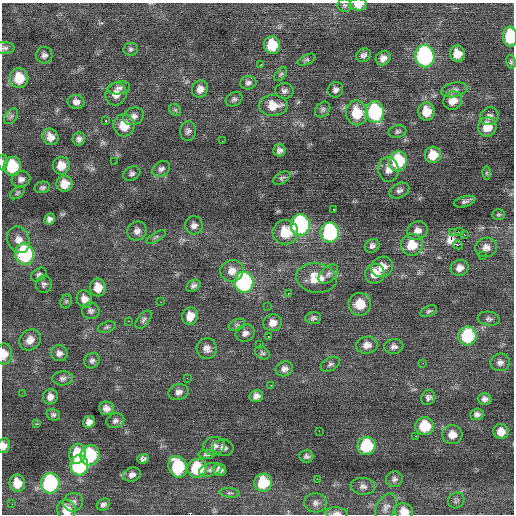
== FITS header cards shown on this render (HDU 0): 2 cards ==
NAXIS1  =                  512 / Axis length
NAXIS2  =                  512 / Axis length

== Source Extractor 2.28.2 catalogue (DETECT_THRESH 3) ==
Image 512 x 512 px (HDU 0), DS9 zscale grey, 1 PNG px = 1 image px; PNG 516 x 516 px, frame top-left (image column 1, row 512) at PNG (2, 3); each listed source drawn as its Kron ellipse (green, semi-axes under 4 px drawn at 4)
Background 0.0499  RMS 0.8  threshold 2.4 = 3 sigma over >= 5 px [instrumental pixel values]
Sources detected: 176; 1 with non-positive FLUX_AUTO (blend fragments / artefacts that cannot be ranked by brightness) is neither listed nor drawn; the other 175 listed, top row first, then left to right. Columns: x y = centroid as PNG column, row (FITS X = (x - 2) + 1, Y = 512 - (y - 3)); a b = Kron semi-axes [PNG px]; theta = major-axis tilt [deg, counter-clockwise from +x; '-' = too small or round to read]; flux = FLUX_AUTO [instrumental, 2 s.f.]
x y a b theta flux
345 5 7 6 - 110
358 5 9 6 2 610
510 37 10 7 -88 2500
272 45 9 8 - 1500
5 48 9 6 -2 140
131 49 7 6 - 120
457 54 8 7 - 700
44 55 8 8 - 210
363 55 8 6 28 180
425 56 11 9 -81 11000
383 58 8 7 - 300
307 60 9 5 24 110
511 62 7 4 -81 93
261 65 3 2 - 230
281 74 8 5 48 110
19 78 10 9 - 1300
248 83 8 6 11 180
119 88 11 6 8 230
200 89 9 8 - 390
335 90 8 7 - 190
454 90 13 7 12 260
284 91 9 8 - 190
116 94 11 10 - 490
234 99 9 6 29 140
453 100 9 9 - 640
76 102 8 7 - 270
273 105 14 10 1 820
323 109 9 6 46 130
175 110 6 5 - 82
375 112 11 9 -81 5600
426 112 9 8 - 970
357 113 12 11 - 1500
11 116 9 5 53 150
133 116 10 8 24 260
489 116 9 8 - 230
106 121 3 3 - 650
124 125 11 10 - 1100
487 127 10 9 - 920
188 131 10 7 82 180
397 132 9 6 13 130
50 137 9 7 -50 410
79 139 6 6 - 180
222 141 2 2 - 77
279 150 6 6 - 180
433 155 8 8 - 900
398 161 10 9 - 2900
3 162 8 5 89 140
115 162 2 2 - 90
12 166 9 8 - 2100
61 166 9 8 - 700
161 169 9 7 33 200
388 169 12 10 -86 430
486 173 6 4 90 79
132 174 9 6 27 160
282 178 9 5 31 120
21 179 9 8 - 230
64 184 8 8 - 760
42 187 8 5 13 120
399 191 10 7 27 190
18 193 8 5 38 90
465 202 11 5 16 140
334 209 3 2 - 75
498 215 6 5 - 81
50 219 6 5 - 190
194 225 9 9 - 280
300 225 10 9 - 7700
137 231 10 9 - 280
417 231 10 9 - 410
459 231 3 2 - 79
285 232 13 12 - 1400
330 233 10 9 - 7300
453 233 3 2 - 60
465 235 2 2 - 490
156 237 11 3 31 110
18 240 13 11 -68 470
412 245 11 11 - 1300
458 245 5 3 - 25000
372 246 7 6 - 190
486 247 11 9 11 360
25 254 11 9 -80 5000
482 255 2 2 - 32
382 267 11 10 - 680
460 268 9 8 - 380
232 271 11 10 - 560
328 274 12 7 45 220
375 274 10 9 - 760
39 275 8 6 37 140
316 278 21 14 -9 1100
244 282 10 9 - 9500
44 284 8 8 - 170
193 286 7 5 31 170
98 287 9 8 - 730
288 293 3 2 - 720
84 299 9 7 -63 410
66 301 7 5 69 100
160 302 2 2 - 130
360 304 11 11 - 880
267 306 3 2 - 44
91 311 8 8 - 180
429 311 9 5 25 110
190 316 9 8 - 730
313 318 8 6 4 140
489 319 11 7 -9 180
144 320 10 6 51 150
129 321 3 2 - 85
273 323 9 8 - 420
237 325 9 5 26 120
107 327 9 5 16 120
245 333 9 8 - 250
467 336 9 9 - 3500
268 337 3 2 - 250
30 340 11 9 43 470
260 344 3 2 - 65
367 345 11 8 8 430
394 347 10 7 6 220
207 349 10 10 - 350
59 353 8 8 - 280
262 353 8 5 -33 120
4 354 10 7 87 560
92 361 8 7 - 160
500 362 9 8 - 260
423 363 3 2 - 74
330 364 10 6 27 160
284 369 9 7 18 260
62 378 10 7 2 190
187 378 3 2 - 51
271 385 3 2 - 300
178 392 10 8 15 270
22 393 3 2 - 46
256 396 7 6 - 270
50 397 8 7 - 320
428 397 8 7 - 170
485 399 7 6 - 200
107 408 7 7 - 330
477 414 7 6 - 200
53 415 7 5 -14 120
115 421 9 7 20 180
89 422 6 5 - 280
37 424 3 2 - 67
424 426 9 9 - 1600
319 431 2 2 - 220
501 432 7 7 - 500
452 435 10 9 - 530
416 436 2 2 - 240
4 446 7 6 - 280
214 446 11 9 11 320
367 446 9 9 - 2800
223 448 10 8 -8 260
77 454 10 8 82 1400
206 454 8 4 1 140
90 455 10 9 - 3200
306 456 7 6 - 140
143 459 5 5 - 150
79 465 10 9 - 8100
178 467 11 9 -70 3300
197 468 9 9 - 2600
210 470 11 6 15 210
219 470 7 6 - 250
132 475 9 7 17 270
317 479 2 2 - 160
394 479 8 7 - 180
17 483 9 7 -80 830
50 483 10 9 - 6600
263 483 9 9 - 2200
363 486 12 8 -8 270
230 493 10 5 -5 130
456 500 8 7 - 140
73 502 10 9 - 250
316 503 11 9 -4 290
12 504 3 2 - 74
103 504 7 5 34 160
386 507 15 9 64 340
66 510 10 9 - 750
404 511 9 8 - 610
337 513 11 5 -3 220
At the frame edge (FLAGS 8, measured only in part): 9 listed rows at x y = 358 5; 510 37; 5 48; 3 162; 4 354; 4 446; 66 510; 404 511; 337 513
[1 non-positive-flux detection neither listed nor drawn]